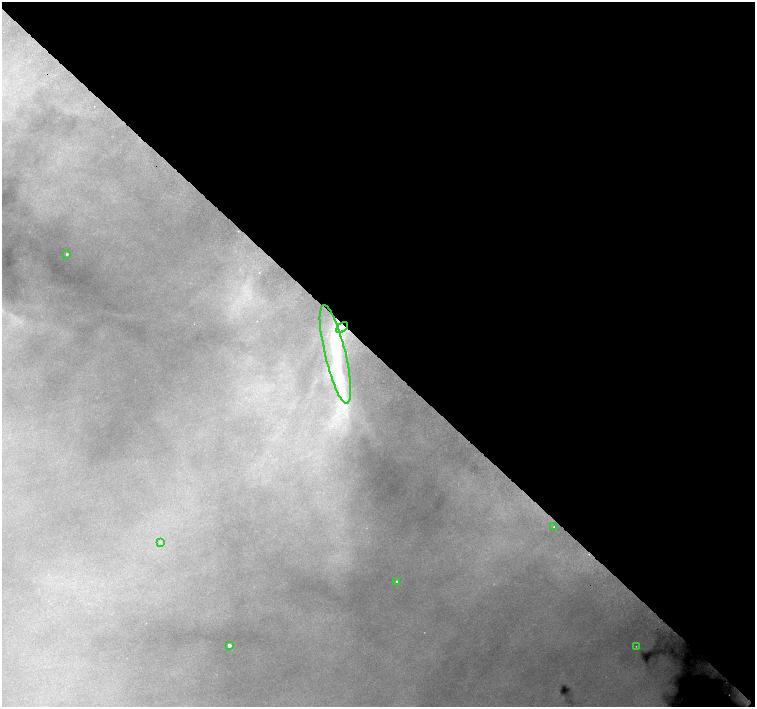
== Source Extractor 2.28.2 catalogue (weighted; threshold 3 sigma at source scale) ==
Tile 8 of 4 x 4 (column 4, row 2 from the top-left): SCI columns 4559-6064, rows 3079-4487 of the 6099 x 6091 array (HDU 1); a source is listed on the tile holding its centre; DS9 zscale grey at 2 x 2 block average (1 PNG px = mean of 2 x 2 image px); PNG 757 x 709 px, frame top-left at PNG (2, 2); each listed source drawn as its Kron ellipse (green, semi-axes under 4 px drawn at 4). Shown black and unused: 50% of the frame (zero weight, under 2 of 3 exposures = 3% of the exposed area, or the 3 px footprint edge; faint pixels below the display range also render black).
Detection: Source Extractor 2.28.2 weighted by HDU 2 'WHT'; one run over the whole footprint, this tile lists its part. Background 0.585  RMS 0.019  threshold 0.0871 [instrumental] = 3 sigma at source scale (4.5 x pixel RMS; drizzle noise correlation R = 1.50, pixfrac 1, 0.0396/0.0396 arcsec/px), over >= 5 px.
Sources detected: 9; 1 inside a brighter listed object's ellipse — not listed separately; the other 8 listed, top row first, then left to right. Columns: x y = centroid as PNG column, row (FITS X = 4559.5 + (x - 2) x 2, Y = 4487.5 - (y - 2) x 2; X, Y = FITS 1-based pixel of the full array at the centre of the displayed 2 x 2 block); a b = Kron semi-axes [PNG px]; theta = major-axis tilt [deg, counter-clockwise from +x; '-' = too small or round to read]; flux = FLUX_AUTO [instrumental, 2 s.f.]
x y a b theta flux
67 254 2 2 - 6.1
342 327 7 4 39 29
335 354 50 10 -77 250
554 527 2 2 - 2.4
160 542 3 2 - 4.7
397 581 2 2 - 8.1
229 645 2 2 - 27
636 646 2 2 - 1.6
Overlapping masked pixels (flux is a lower limit): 1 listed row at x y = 342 327